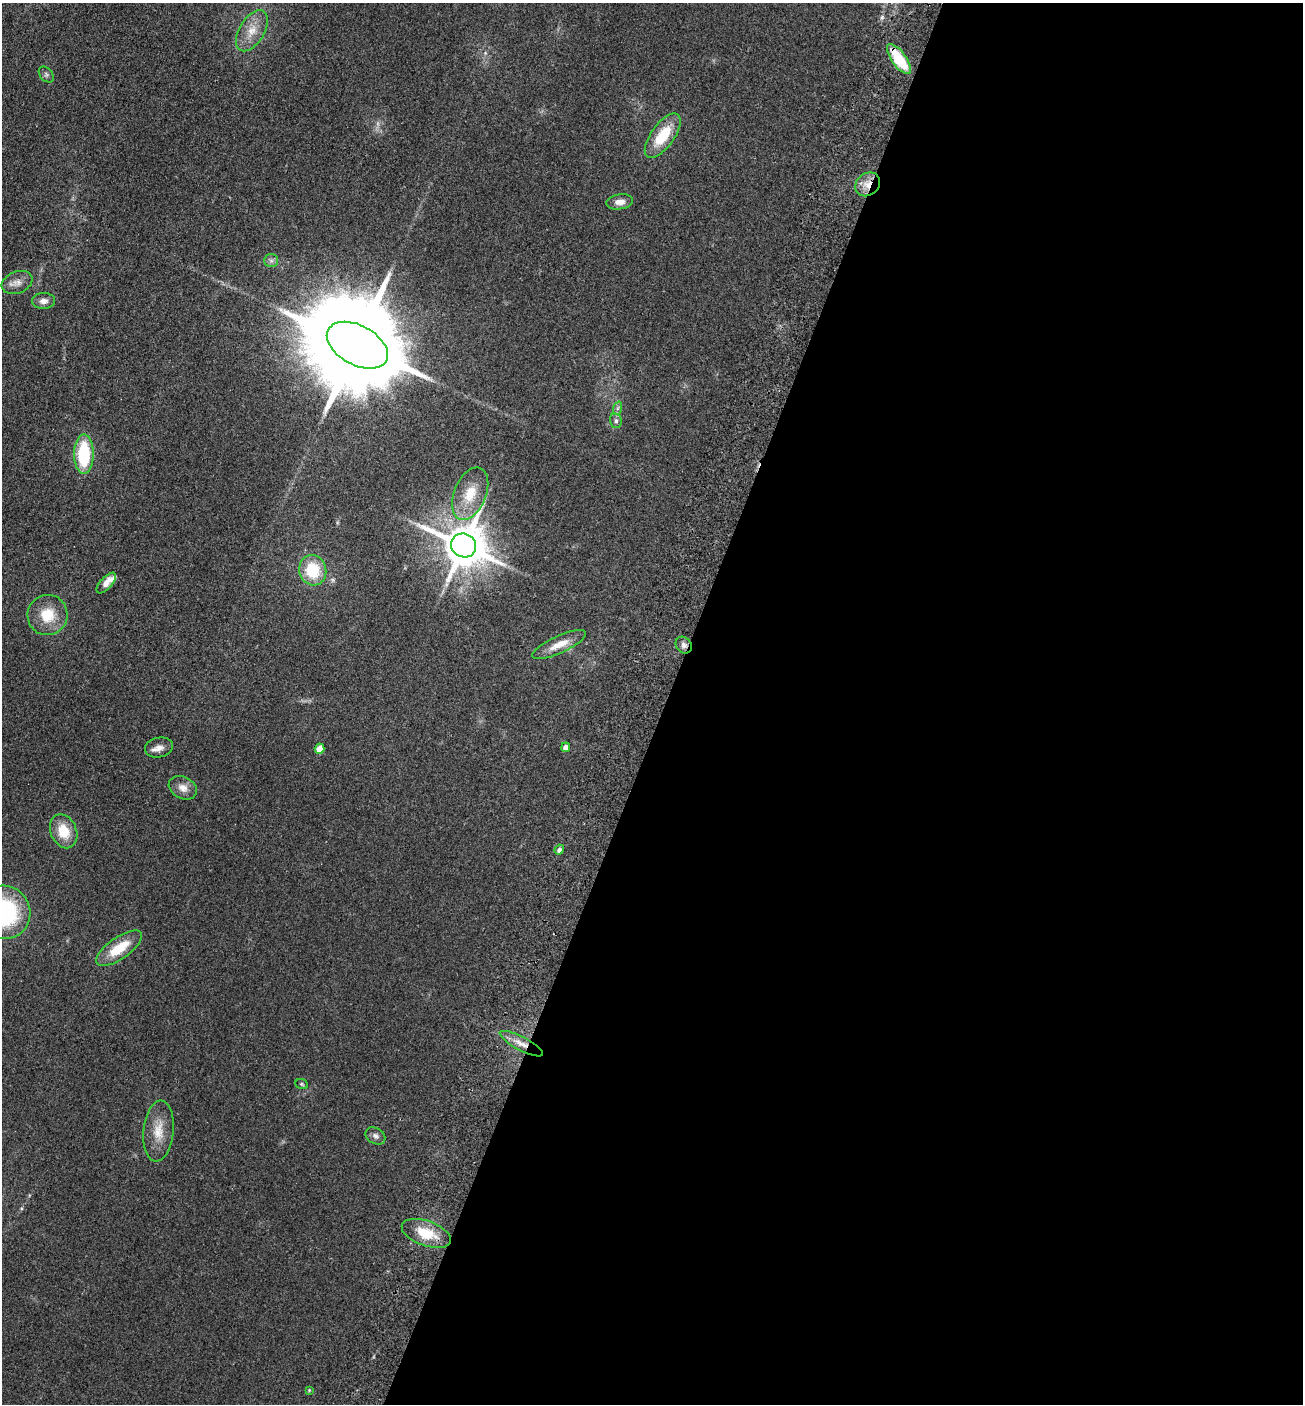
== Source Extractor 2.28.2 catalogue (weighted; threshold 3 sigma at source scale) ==
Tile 12 of 4 x 4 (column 4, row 3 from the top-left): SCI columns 4099-5399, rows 1430-2831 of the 5727 x 5663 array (HDU 1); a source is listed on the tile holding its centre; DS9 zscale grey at full resolution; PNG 1305 x 1406 px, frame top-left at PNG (2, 3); each listed source drawn as its Kron ellipse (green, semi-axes under 4 px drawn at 4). Shown black and unused: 49% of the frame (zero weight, under 2 of 3 exposures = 3% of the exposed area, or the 3 px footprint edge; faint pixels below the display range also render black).
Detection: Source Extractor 2.28.2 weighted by HDU 2 'WHT'; one run over the whole footprint, this tile lists its part. Background 0.111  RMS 0.0093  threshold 0.042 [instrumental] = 3 sigma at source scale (4.5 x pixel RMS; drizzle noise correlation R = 1.50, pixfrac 1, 0.05/0.05 arcsec/px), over >= 5 px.
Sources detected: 35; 1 inside a brighter listed object's ellipse — not listed separately; the other 34 listed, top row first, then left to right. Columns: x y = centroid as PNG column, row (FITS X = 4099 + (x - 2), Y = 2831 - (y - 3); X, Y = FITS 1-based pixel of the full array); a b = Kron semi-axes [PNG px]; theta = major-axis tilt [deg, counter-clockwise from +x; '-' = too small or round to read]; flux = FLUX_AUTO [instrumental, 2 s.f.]
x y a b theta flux
252 31 23 12 59 15
899 59 18 7 -54 41
46 75 9 6 -50 2.4
663 136 26 11 54 30
868 184 13 11 39 11
619 202 13 7 8 6.4
271 261 7 6 - 2.8
17 282 16 10 22 7.4
43 301 11 8 2 5.3
357 345 33 19 -28 26000
618 408 7 4 71 1.9
616 421 7 6 - 2.5
84 454 20 10 90 55
470 494 27 16 68 25
464 545 13 11 -27 3700
313 570 15 13 -76 35
106 583 13 6 47 8.3
48 615 20 20 - 24
559 645 29 8 25 14
684 645 9 7 -50 3.8
566 747 5 4 - 6.6
159 748 14 10 12 6.5
320 749 5 4 - 14
183 788 15 11 -28 7.9
64 831 17 13 -67 21
559 850 5 4 - 2.7
4 912 27 26 - 110
119 948 27 11 35 26
521 1044 24 6 -28 10
302 1084 6 5 - 1.3
158 1131 30 15 84 19
375 1136 10 8 -33 3.6
426 1233 26 12 -19 26
309 1390 4 3 - 0.87
Overlapping masked pixels (flux is a lower limit): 4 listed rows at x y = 899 59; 868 184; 684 645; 521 1044
Isophote crosses this tile's border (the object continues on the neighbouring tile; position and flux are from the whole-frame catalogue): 1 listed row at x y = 4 912